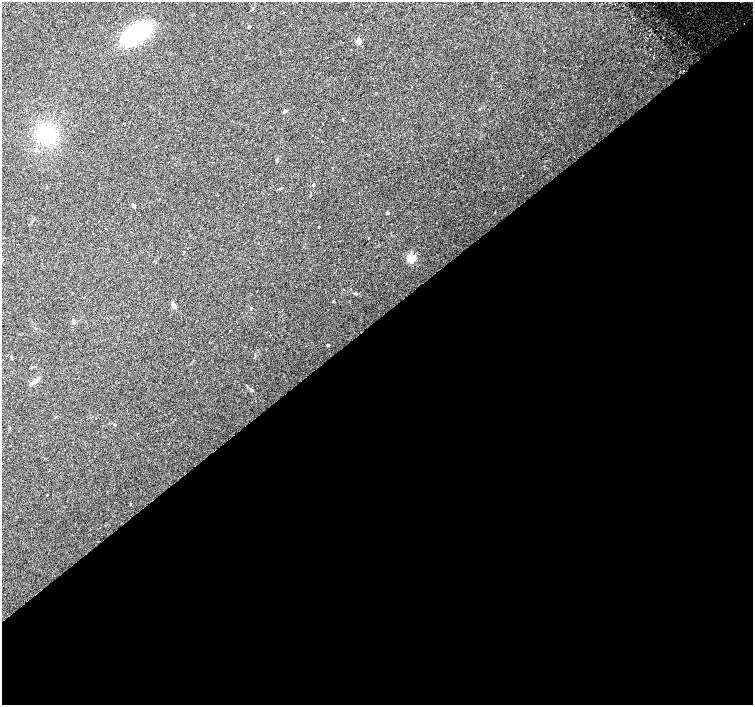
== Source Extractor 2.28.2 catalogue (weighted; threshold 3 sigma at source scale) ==
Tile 15 of 4 x 4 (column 3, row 4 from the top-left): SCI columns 3039-4540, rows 232-1636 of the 6068 x 6021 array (HDU 1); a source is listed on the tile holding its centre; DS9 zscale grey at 2 x 2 block average (1 PNG px = mean of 2 x 2 image px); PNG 755 x 707 px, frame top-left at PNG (2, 2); no overlay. Shown black and unused: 55% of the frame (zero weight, under 2 of 3 exposures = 2% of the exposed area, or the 3 px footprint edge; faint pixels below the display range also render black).
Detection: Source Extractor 2.28.2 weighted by HDU 2 'WHT'; one run over the whole footprint, this tile lists its part. Background 0.0845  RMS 0.012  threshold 0.0519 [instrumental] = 3 sigma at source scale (4.5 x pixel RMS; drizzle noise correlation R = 1.50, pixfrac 1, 0.0396/0.0396 arcsec/px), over >= 5 px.
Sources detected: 24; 1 cosmic-ray / hot-pixel residue — not listed; the other 23 listed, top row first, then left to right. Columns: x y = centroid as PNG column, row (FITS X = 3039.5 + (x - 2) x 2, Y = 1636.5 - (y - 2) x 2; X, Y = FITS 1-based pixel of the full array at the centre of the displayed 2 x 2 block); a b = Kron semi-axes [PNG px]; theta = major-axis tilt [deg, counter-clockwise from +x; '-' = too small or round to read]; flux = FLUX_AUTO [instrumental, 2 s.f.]
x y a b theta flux
249 26 2 2 - 7.7
136 34 29 14 31 290
358 41 3 3 - 39
285 111 3 3 - 7.3
46 134 15 13 -29 110
36 150 3 3 - 6.7
277 160 4 2 - 2.3
313 185 2 2 - 4
280 188 5 2 - 2.4
134 206 4 4 - 3.9
387 213 2 2 - 6.2
318 227 2 2 - 1
184 252 2 2 - 1.5
411 258 3 3 - 140
333 301 3 2 - 1.7
173 305 7 4 -62 7.3
251 308 2 2 - 2.5
73 321 3 2 - 21
328 345 2 2 - 4.6
35 381 7 5 42 9
114 425 3 2 - 1.5
47 495 3 2 - 1.1
130 504 2 2 - 1.4
Diffuse or blended objects may show on this block-average render without a row.